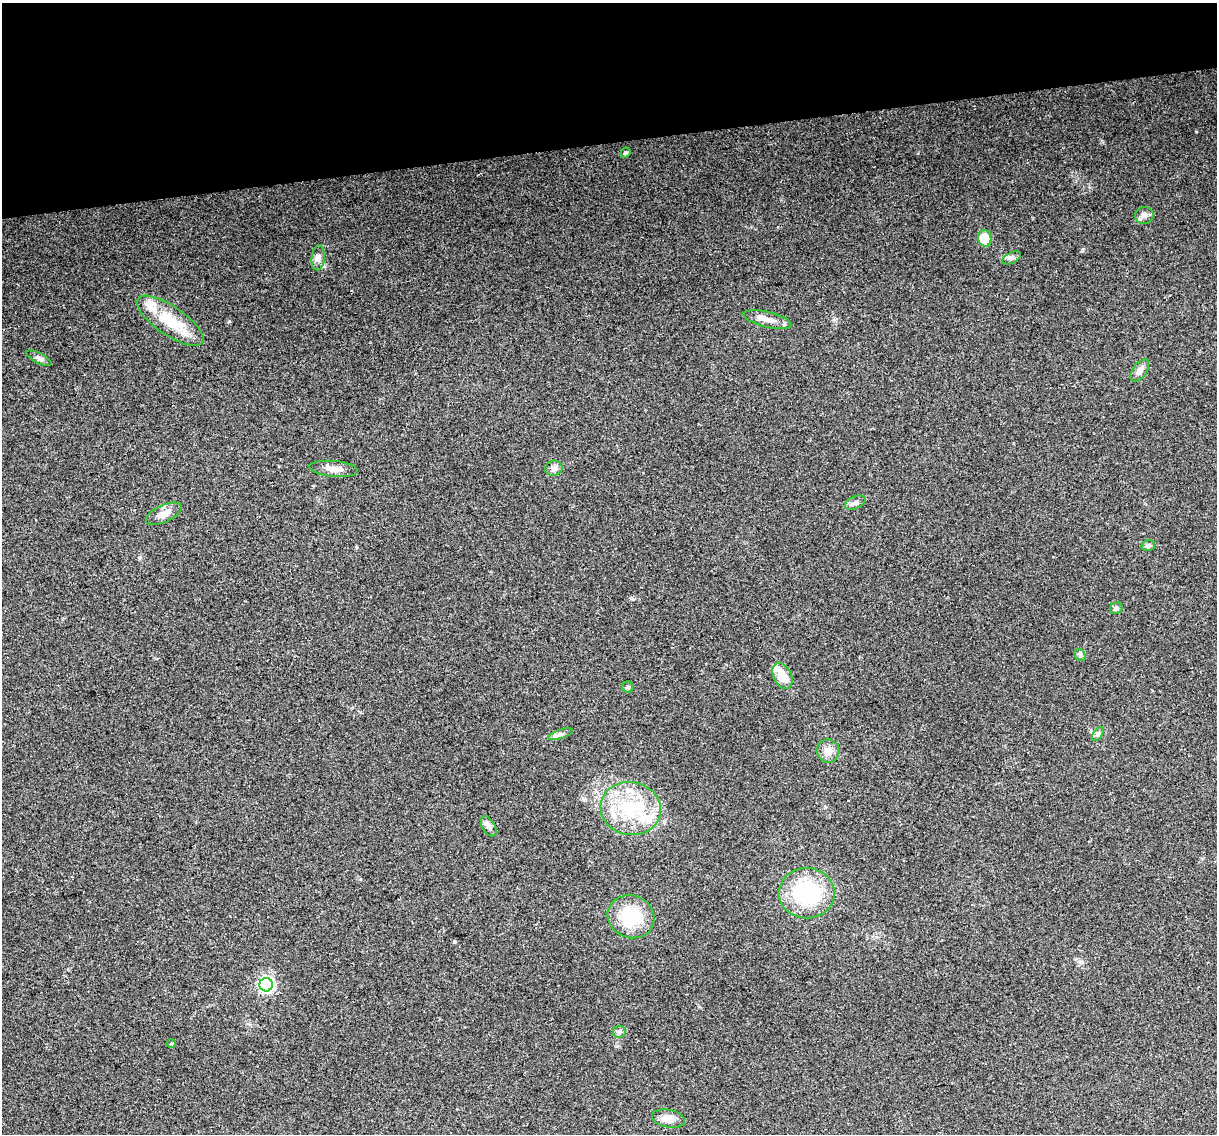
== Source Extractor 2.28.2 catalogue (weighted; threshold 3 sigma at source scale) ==
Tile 3 of 4 x 4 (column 3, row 1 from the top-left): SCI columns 2463-3677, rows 3476-4607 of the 4924 x 4639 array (HDU 1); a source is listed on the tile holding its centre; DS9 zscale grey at full resolution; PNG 1219 x 1136 px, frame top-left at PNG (2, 3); each listed source drawn as its Kron ellipse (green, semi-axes under 4 px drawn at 4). Shown black and unused: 12% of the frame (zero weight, under 2 of 3 exposures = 2% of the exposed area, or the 3 px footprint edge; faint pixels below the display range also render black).
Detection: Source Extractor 2.28.2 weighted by HDU 2 'WHT'; one run over the whole footprint, this tile lists its part. Background 0.103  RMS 0.01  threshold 0.0454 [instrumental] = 3 sigma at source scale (4.5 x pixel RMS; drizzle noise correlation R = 1.50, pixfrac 1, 0.0396/0.0396 arcsec/px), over >= 5 px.
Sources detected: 34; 1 inside a brighter object's white glare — neither listed nor drawn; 4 inside a brighter listed object's ellipse — not listed separately; the other 29 listed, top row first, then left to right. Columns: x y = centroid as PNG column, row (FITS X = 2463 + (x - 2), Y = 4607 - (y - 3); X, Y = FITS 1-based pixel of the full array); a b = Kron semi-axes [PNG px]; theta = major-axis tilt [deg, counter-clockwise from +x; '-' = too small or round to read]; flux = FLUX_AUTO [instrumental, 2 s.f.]
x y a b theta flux
625 153 5 4 - 1.5
1144 216 9 8 - 4.2
985 238 8 6 -79 20
318 258 13 6 85 4.4
1011 258 10 5 26 3.1
767 320 24 7 -13 9.8
170 321 39 14 -34 38
39 358 14 5 -27 3.2
1140 371 13 7 53 5.4
554 468 9 7 11 3.7
334 469 24 8 -5 8.5
855 503 11 6 24 3.8
164 514 19 8 25 11
1148 545 7 5 15 2.3
1116 608 6 5 - 3.1
1080 655 6 5 - 1.9
782 676 14 9 -64 14
628 687 5 5 - 1.7
561 734 13 4 18 3.2
1098 734 8 4 53 2.1
828 751 11 11 - 7.9
631 809 30 26 -10 58
489 826 11 6 -60 4.2
807 893 28 25 0 87
631 917 24 21 -23 44
266 985 6 6 - 200
619 1032 6 6 - 2.1
171 1044 5 3 - 0.95
669 1118 17 8 -11 11
Unlisted compact peaks at least as high as the median listed source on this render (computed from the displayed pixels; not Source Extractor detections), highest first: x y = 1196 131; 1083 249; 140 557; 633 599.